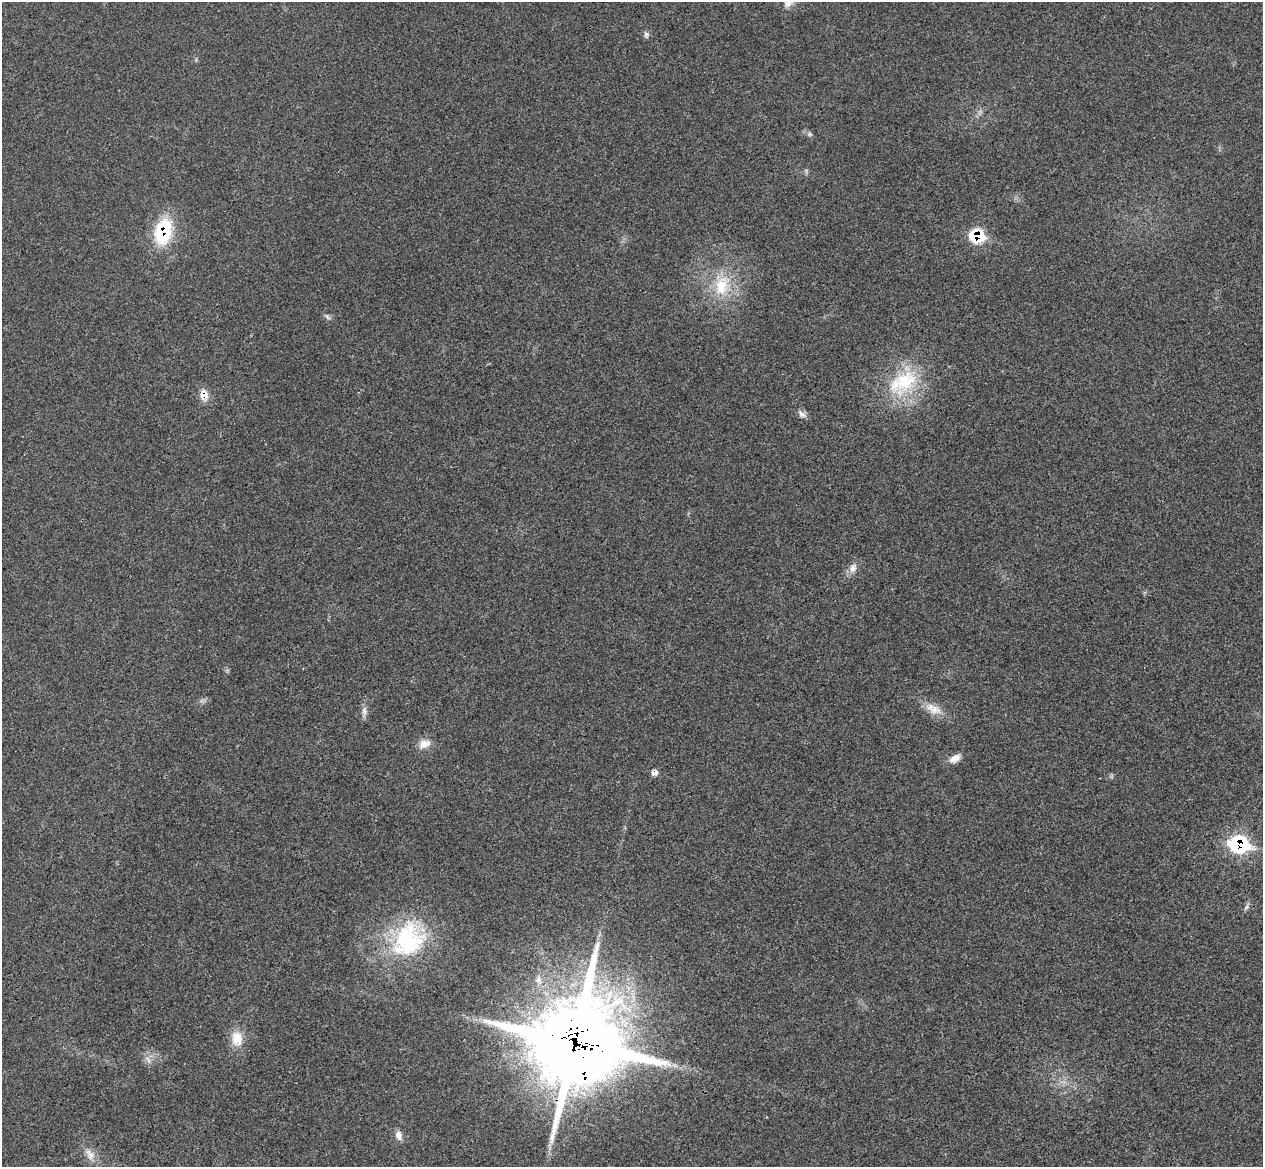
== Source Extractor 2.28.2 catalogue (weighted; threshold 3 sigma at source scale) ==
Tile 7 of 4 x 4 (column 3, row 2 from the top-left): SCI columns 2542-3802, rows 2632-3796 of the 5084 x 5145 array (HDU 1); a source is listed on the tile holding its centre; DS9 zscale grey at full resolution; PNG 1265 x 1169 px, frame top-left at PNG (2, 2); no overlay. Shown black and unused: <1% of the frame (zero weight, under 3 of 4 exposures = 6% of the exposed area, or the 3 px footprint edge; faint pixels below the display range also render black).
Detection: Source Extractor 2.28.2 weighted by HDU 2 'WHT'; one run over the whole footprint, this tile lists its part. Background 0.0253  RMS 0.0061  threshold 0.0274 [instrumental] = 3 sigma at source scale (4.5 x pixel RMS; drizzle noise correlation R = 1.50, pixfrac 1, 0.05/0.05 arcsec/px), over >= 5 px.
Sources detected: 23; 1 too faint to see at this stretch — not listed; the other 22 listed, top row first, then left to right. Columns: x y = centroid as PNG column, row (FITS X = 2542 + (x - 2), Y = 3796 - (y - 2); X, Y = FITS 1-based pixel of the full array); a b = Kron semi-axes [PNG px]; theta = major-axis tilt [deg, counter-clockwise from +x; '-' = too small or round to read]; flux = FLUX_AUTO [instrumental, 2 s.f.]
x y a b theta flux
646 34 8 6 74 1.8
163 231 28 18 76 39
976 235 11 10 - 32
722 286 32 20 74 25
327 317 9 5 -50 1.6
903 382 48 29 36 44
204 395 13 9 -82 6.7
802 414 13 6 -38 2.6
853 568 14 10 71 4.3
934 709 19 12 -19 8
364 711 14 7 -88 3
424 744 16 11 20 6.1
955 758 15 8 31 4.7
654 772 8 7 - 2.7
1239 844 13 10 -10 78
1246 907 8 4 52 1.4
408 940 50 40 59 67
237 1038 21 15 -84 11
575 1042 34 32 0 6300
148 1059 11 5 -63 2.4
399 1135 11 8 -76 4
90 1154 18 10 -54 6.1
Overlapping masked pixels (flux is a lower limit): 6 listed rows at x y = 163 231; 976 235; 204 395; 654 772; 1239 844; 575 1042